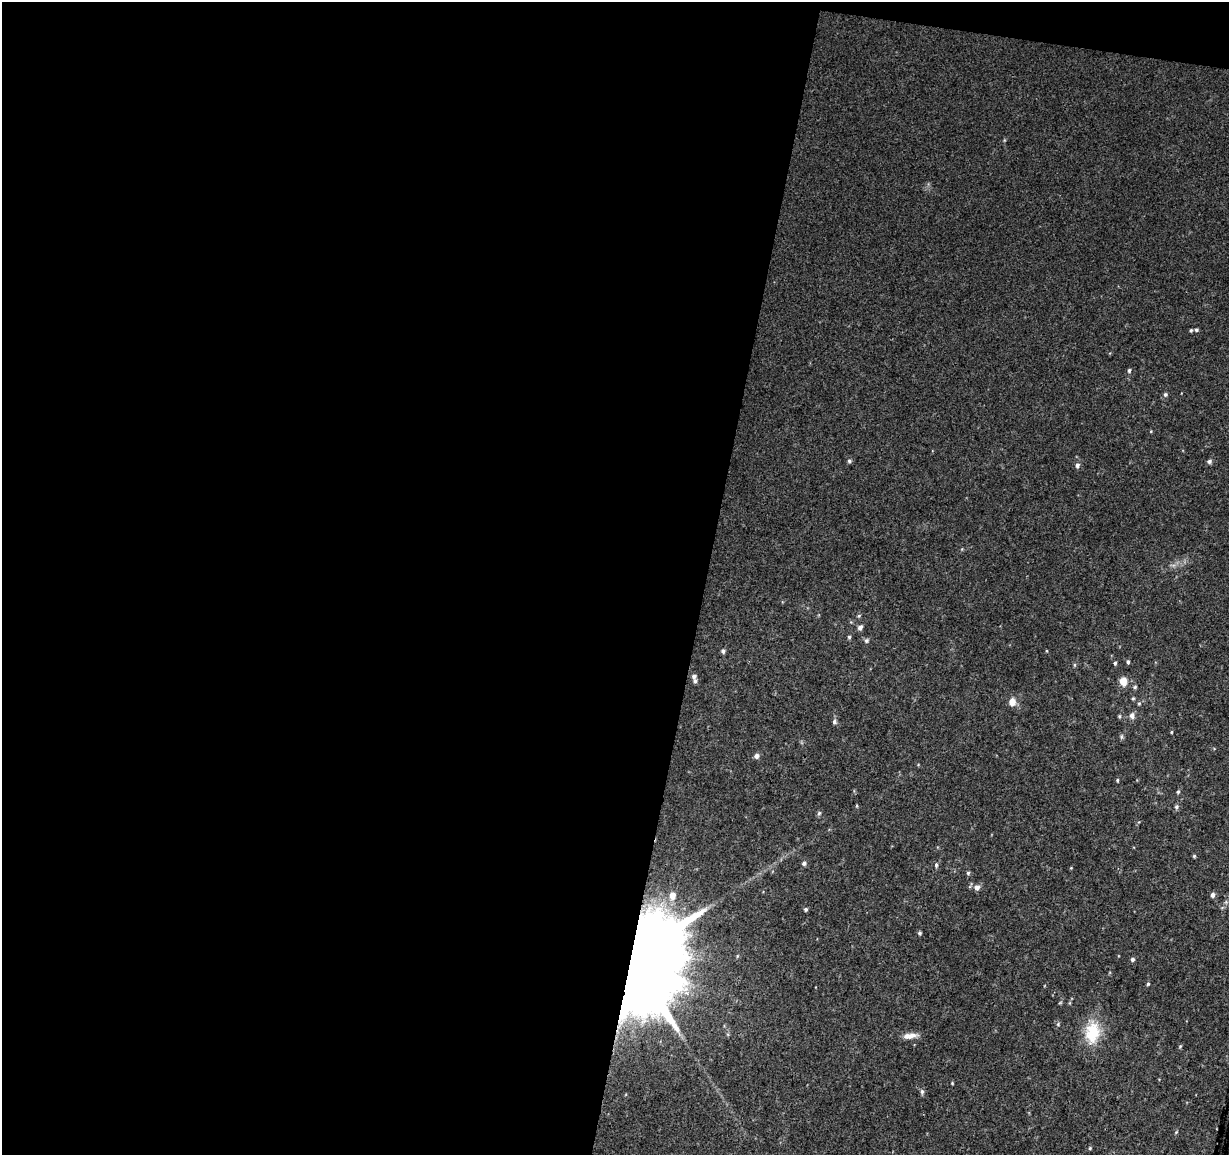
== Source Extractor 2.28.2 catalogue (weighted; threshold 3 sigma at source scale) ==
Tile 1 of 4 x 4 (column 1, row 1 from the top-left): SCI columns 10-1236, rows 3745-4897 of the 4918 x 5121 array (HDU 1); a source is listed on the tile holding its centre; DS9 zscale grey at full resolution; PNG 1231 x 1157 px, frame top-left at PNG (2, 2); no overlay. Shown black and unused: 59% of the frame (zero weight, under 3 of 4 exposures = <1% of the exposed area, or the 3 px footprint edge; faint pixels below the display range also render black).
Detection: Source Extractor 2.28.2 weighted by HDU 2 'WHT'; one run over the whole footprint, this tile lists its part. Background 0.0277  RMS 0.0038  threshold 0.0169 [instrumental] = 3 sigma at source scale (4.5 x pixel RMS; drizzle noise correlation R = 1.50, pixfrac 1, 0.0396/0.0396 arcsec/px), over >= 5 px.
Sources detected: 55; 1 inside a brighter listed object's ellipse — not listed separately; the other 54 listed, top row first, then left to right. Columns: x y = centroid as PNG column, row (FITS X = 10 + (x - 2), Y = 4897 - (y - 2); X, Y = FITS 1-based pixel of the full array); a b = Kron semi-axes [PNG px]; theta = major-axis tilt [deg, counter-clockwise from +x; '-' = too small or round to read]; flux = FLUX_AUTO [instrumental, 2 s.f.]
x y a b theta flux
1191 330 4 4 - 0.54
1196 330 5 4 - 0.64
1129 370 5 4 - 0.7
1165 394 5 5 - 0.74
1151 431 4 3 - 0.29
849 461 5 5 - 0.73
1209 461 6 5 - 0.98
1077 465 6 6 - 1.2
859 616 5 4 - 0.5
860 628 7 5 49 1.2
849 637 4 4 - 0.58
866 641 6 5 - 0.8
723 651 5 4 - 0.98
1128 662 5 4 - 0.74
1115 663 5 4 - 0.61
1074 665 6 4 90 0.48
694 676 6 6 - 1.1
1123 681 6 5 - 7.4
1135 687 5 5 - 0.58
1133 698 5 4 - 0.46
1012 702 9 7 82 3.2
1139 703 5 4 - 0.49
1119 716 5 4 - 0.49
1132 716 7 6 - 1.8
834 722 6 6 - 0.95
1171 732 5 3 - 0.33
1121 737 8 4 90 0.65
756 756 5 5 - 1.6
1117 780 5 3 - 0.48
1178 792 5 4 - 0.61
857 806 5 3 - 0.36
1176 807 6 6 - 0.87
819 813 6 5 - 0.68
1194 856 4 4 - 0.5
804 863 5 5 - 0.99
936 865 7 4 82 0.77
968 873 5 5 - 0.6
977 887 8 8 - 1.7
1213 895 5 5 - 1.3
672 896 7 6 - 3.4
806 909 5 5 - 0.69
920 933 5 4 - 0.71
737 956 5 3 - 0.35
1132 959 5 4 - 0.9
636 960 37 31 77 6400
1148 984 5 4 - 0.5
1058 1024 5 5 - 0.54
1092 1033 32 20 83 13
910 1036 18 6 8 3.2
1180 1046 5 4 - 0.43
952 1083 4 3 - 0.33
922 1092 7 5 -89 0.9
1176 1132 6 3 46 0.38
1090 1148 5 4 - 0.43
Overlapping masked pixels (flux is a lower limit): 1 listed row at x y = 636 960